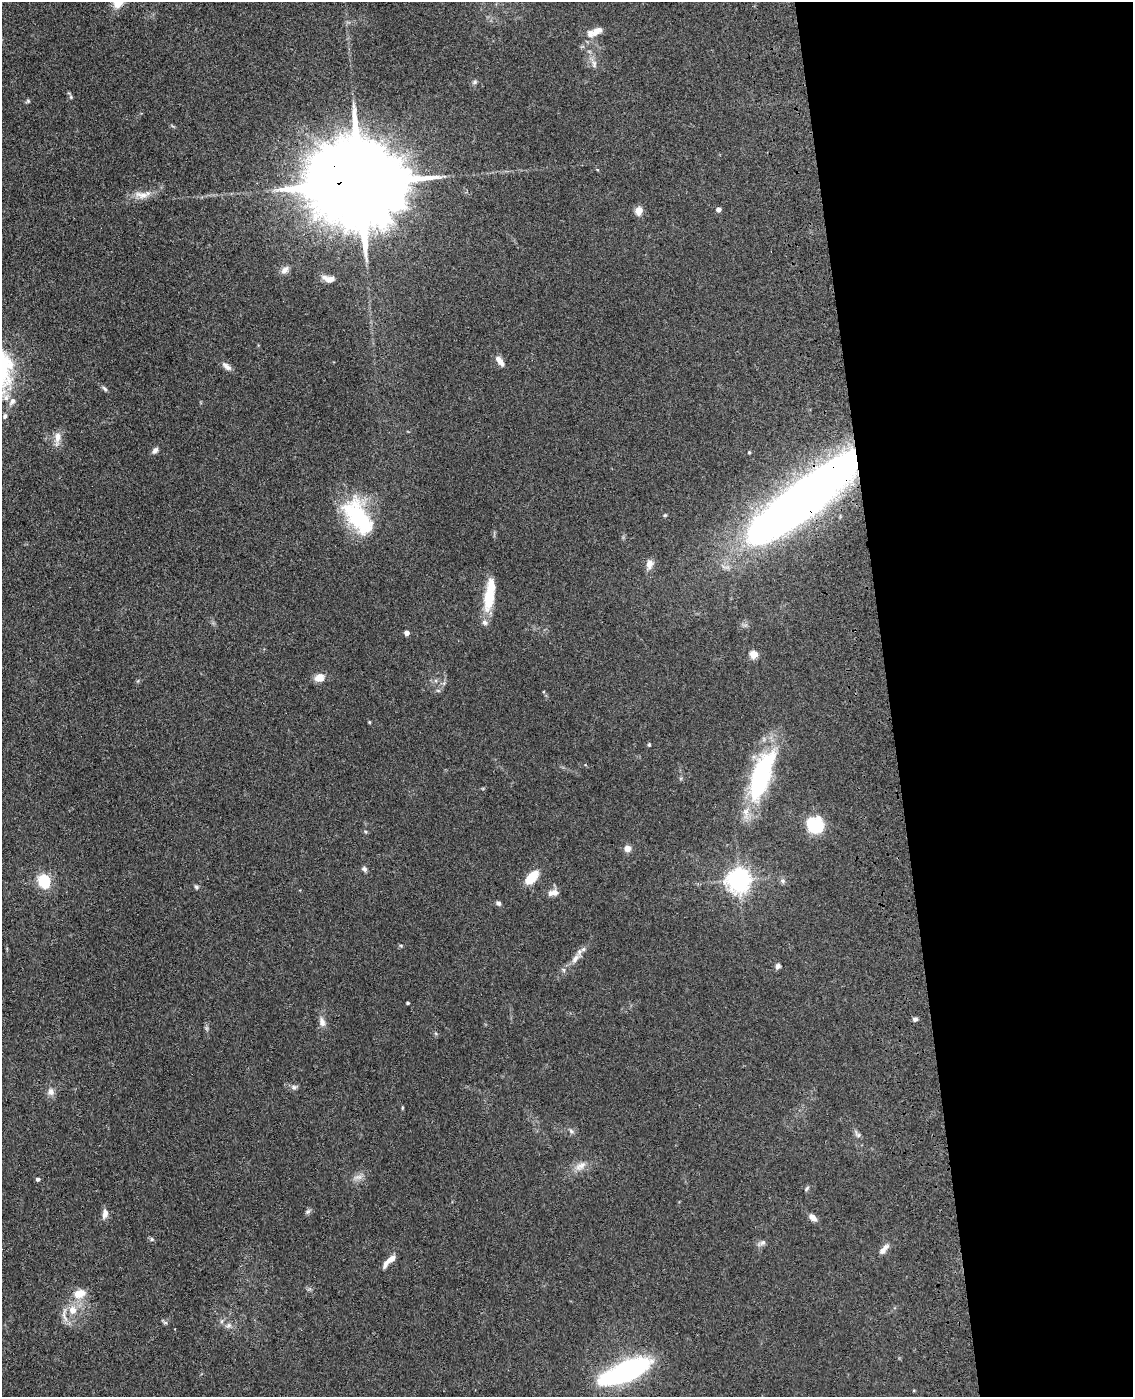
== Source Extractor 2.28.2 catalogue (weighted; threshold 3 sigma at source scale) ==
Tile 8 of 4 x 3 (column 4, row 2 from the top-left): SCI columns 3511-4641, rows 1547-2941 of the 4757 x 4590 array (HDU 1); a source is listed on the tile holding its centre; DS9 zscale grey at full resolution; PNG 1135 x 1399 px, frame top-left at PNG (2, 2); no overlay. Shown black and unused: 22% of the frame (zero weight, under 3 of 4 exposures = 6% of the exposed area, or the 3 px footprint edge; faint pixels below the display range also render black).
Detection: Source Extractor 2.28.2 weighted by HDU 2 'WHT'; one run over the whole footprint, this tile lists its part. Background 0.0701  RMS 0.006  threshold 0.0271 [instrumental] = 3 sigma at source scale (4.5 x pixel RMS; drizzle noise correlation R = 1.50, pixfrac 1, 0.05/0.05 arcsec/px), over >= 5 px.
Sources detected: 74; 7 inside a brighter listed object's ellipse — not listed separately; the other 67 listed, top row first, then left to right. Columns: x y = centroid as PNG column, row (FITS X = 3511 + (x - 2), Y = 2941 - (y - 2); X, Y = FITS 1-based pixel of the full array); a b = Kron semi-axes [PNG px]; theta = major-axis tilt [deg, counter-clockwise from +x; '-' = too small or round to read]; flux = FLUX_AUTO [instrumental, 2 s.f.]
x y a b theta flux
596 32 16 9 32 5.7
594 64 11 5 84 2.1
475 82 8 5 28 1.2
71 97 5 5 - 0.83
28 101 5 5 - 0.77
360 183 32 19 0 17000
141 195 20 10 -5 5.9
718 209 4 4 - 3.4
639 210 5 4 - 16
285 270 12 7 44 2.9
330 279 11 7 13 3.6
500 361 14 6 -53 4
227 366 14 7 -38 2.9
105 389 10 4 -45 1.3
12 401 11 6 56 2.7
5 416 7 5 70 1.4
58 437 17 8 82 5.1
155 450 9 6 49 1.9
749 452 4 3 - 0.64
804 498 98 25 38 590
665 515 5 4 - 0.61
358 517 52 25 -57 48
649 564 14 9 81 3.9
489 597 32 13 83 17
407 633 4 4 - 4
753 654 5 5 - 20
319 678 10 8 20 5.9
369 722 5 3 - 0.55
649 745 5 4 - 0.64
761 776 56 19 71 83
815 825 20 18 -33 20
365 831 5 3 - 0.7
627 848 6 6 - 4.8
364 869 7 6 - 1.6
531 878 14 7 48 17
44 880 6 5 - 74
739 880 7 7 - 480
783 881 7 6 - 1.5
196 887 6 5 - 1
553 892 14 7 12 3.8
498 903 6 5 - 1.5
575 959 16 7 49 4
778 966 7 6 - 1.7
564 970 6 4 -88 1.1
408 1003 3 3 - 0.9
915 1019 6 5 - 1.5
322 1022 13 8 -72 3.2
294 1087 8 6 0 1.6
51 1092 9 9 - 3.1
402 1108 5 3 - 0.54
571 1131 7 5 -47 1.3
858 1135 11 6 -52 1.8
580 1166 18 9 34 5.3
358 1177 12 6 14 2.9
38 1179 4 4 - 1.6
806 1189 8 4 49 1
308 1212 8 6 48 1.3
105 1213 12 6 76 3.6
813 1218 11 6 -42 3.1
152 1239 6 5 - 0.98
762 1243 11 6 29 2
884 1249 16 6 49 3.8
391 1259 13 6 37 4.2
80 1294 17 12 18 8
72 1310 12 10 -75 6.8
229 1325 8 7 - 1.8
626 1371 43 13 24 140
Overlapping masked pixels (flux is a lower limit): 2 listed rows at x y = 360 183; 804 498